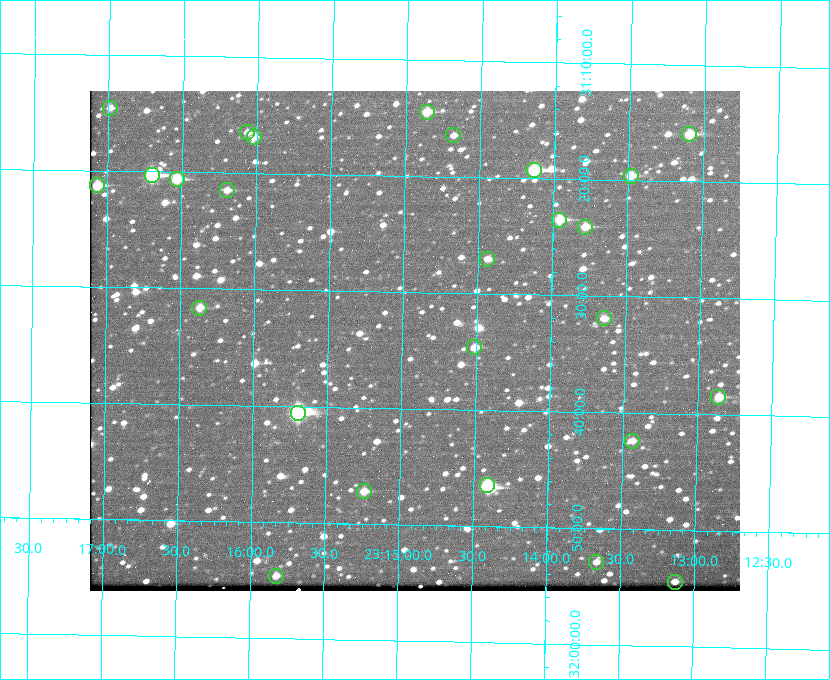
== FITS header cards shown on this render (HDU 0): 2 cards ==
NAXIS1  =                  650 / Width of table row in bytes
NAXIS2  =                  500 / Number of rows in table

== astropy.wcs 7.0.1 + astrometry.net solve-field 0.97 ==
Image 650 x 500 px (HDU 0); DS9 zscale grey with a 90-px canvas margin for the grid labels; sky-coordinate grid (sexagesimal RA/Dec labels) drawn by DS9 from the SOLVED WCS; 26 Tycho-2 reference stars matched to detected sources circled (green)
Header WCS: none
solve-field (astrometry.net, Tycho-2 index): SOLVED blind (the file carries no WCS)
Solved WCS: RA---TAN-SIP/DEC--TAN-SIP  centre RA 23:14:55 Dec +31:34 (348.73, +31.57 deg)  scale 5.17 arcsec/px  FOV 56.0' x 43.0'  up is +179 deg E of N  parity flipped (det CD > 0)
(file carries no celestial WCS; the grid is the blind solution)
Tycho-2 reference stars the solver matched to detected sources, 26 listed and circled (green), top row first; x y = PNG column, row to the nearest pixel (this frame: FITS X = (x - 90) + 1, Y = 500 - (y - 91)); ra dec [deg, ICRS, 3 dp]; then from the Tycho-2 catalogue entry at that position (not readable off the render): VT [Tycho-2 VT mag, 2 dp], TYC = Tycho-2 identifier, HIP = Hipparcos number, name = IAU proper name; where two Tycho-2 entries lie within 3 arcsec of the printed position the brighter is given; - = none
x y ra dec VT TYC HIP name
110 108 349.247 +31.243 11.65 2752-184-1 - -
427 112 348.716 +31.241 10.71 2751-1879-1 - -
247 132 349.017 +31.275 11.37 2752-138-1 - -
689 134 348.274 +31.265 10.04 2751-1349-1 - -
453 135 348.670 +31.274 11.52 2751-699-1 - -
254 137 349.005 +31.281 11.69 2752-129-1 - -
534 170 348.533 +31.321 8.95 2751-241-1 - -
152 175 349.176 +31.338 8.87 2752-38-1 - -
631 176 348.371 +31.327 10.64 2751-1121-1 - -
177 179 349.134 +31.344 10.32 2752-30-1 - -
97 185 349.268 +31.354 10.15 2752-13-1 - -
227 190 349.049 +31.358 11.45 2752-14-1 - -
559 220 348.489 +31.392 10.19 2751-871-1 - -
585 227 348.446 +31.401 10.83 2751-661-1 - -
487 259 348.609 +31.450 11.66 2751-603-1 - -
199 308 349.092 +31.527 11.51 2752-227-1 - -
604 318 348.411 +31.532 11.57 2751-1753-1 - -
474 347 348.628 +31.577 11.53 2751-2055-1 - -
718 397 348.216 +31.641 10.50 2751-2059-1 - -
298 413 348.924 +31.676 7.66 2752-472-1 114838 -
632 441 348.359 +31.706 12.06 2751-1215-1 - -
487 485 348.603 +31.774 10.34 2751-877-1 - -
364 491 348.810 +31.787 10.96 2752-75-1 - -
596 562 348.416 +31.882 12.05 2755-227-1 - -
276 576 348.957 +31.910 11.45 2756-107-1 - -
675 582 348.282 +31.908 11.42 2755-221-1 - -